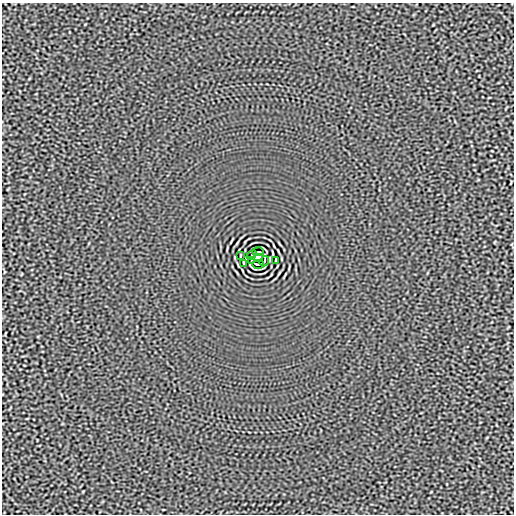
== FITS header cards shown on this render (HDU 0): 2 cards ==
NAXIS1  =                  512
NAXIS2  =                  512

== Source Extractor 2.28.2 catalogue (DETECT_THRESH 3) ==
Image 512 x 512 px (HDU 0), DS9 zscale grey, 1 PNG px = 1 image px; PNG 516 x 516 px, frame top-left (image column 1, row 512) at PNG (2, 3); each listed source drawn as its Kron ellipse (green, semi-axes under 4 px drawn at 4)
Background -3.00e-05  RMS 0.0015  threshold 0.00464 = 3 sigma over >= 5 px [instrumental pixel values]
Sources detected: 9; all 9 listed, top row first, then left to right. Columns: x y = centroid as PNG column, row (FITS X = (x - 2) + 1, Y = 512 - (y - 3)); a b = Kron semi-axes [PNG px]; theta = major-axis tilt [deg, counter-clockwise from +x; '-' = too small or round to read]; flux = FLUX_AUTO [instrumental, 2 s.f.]
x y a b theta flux
258 252 6 2 0 0.15
252 255 5 2 - 0.032
240 256 3 2 - 0.064
258 258 5 4 - 4
276 260 3 2 - 0.064
251 261 3 2 - 0.082
264 261 5 2 - 0.032
244 263 4 2 - 0.086
258 264 6 2 0 0.15